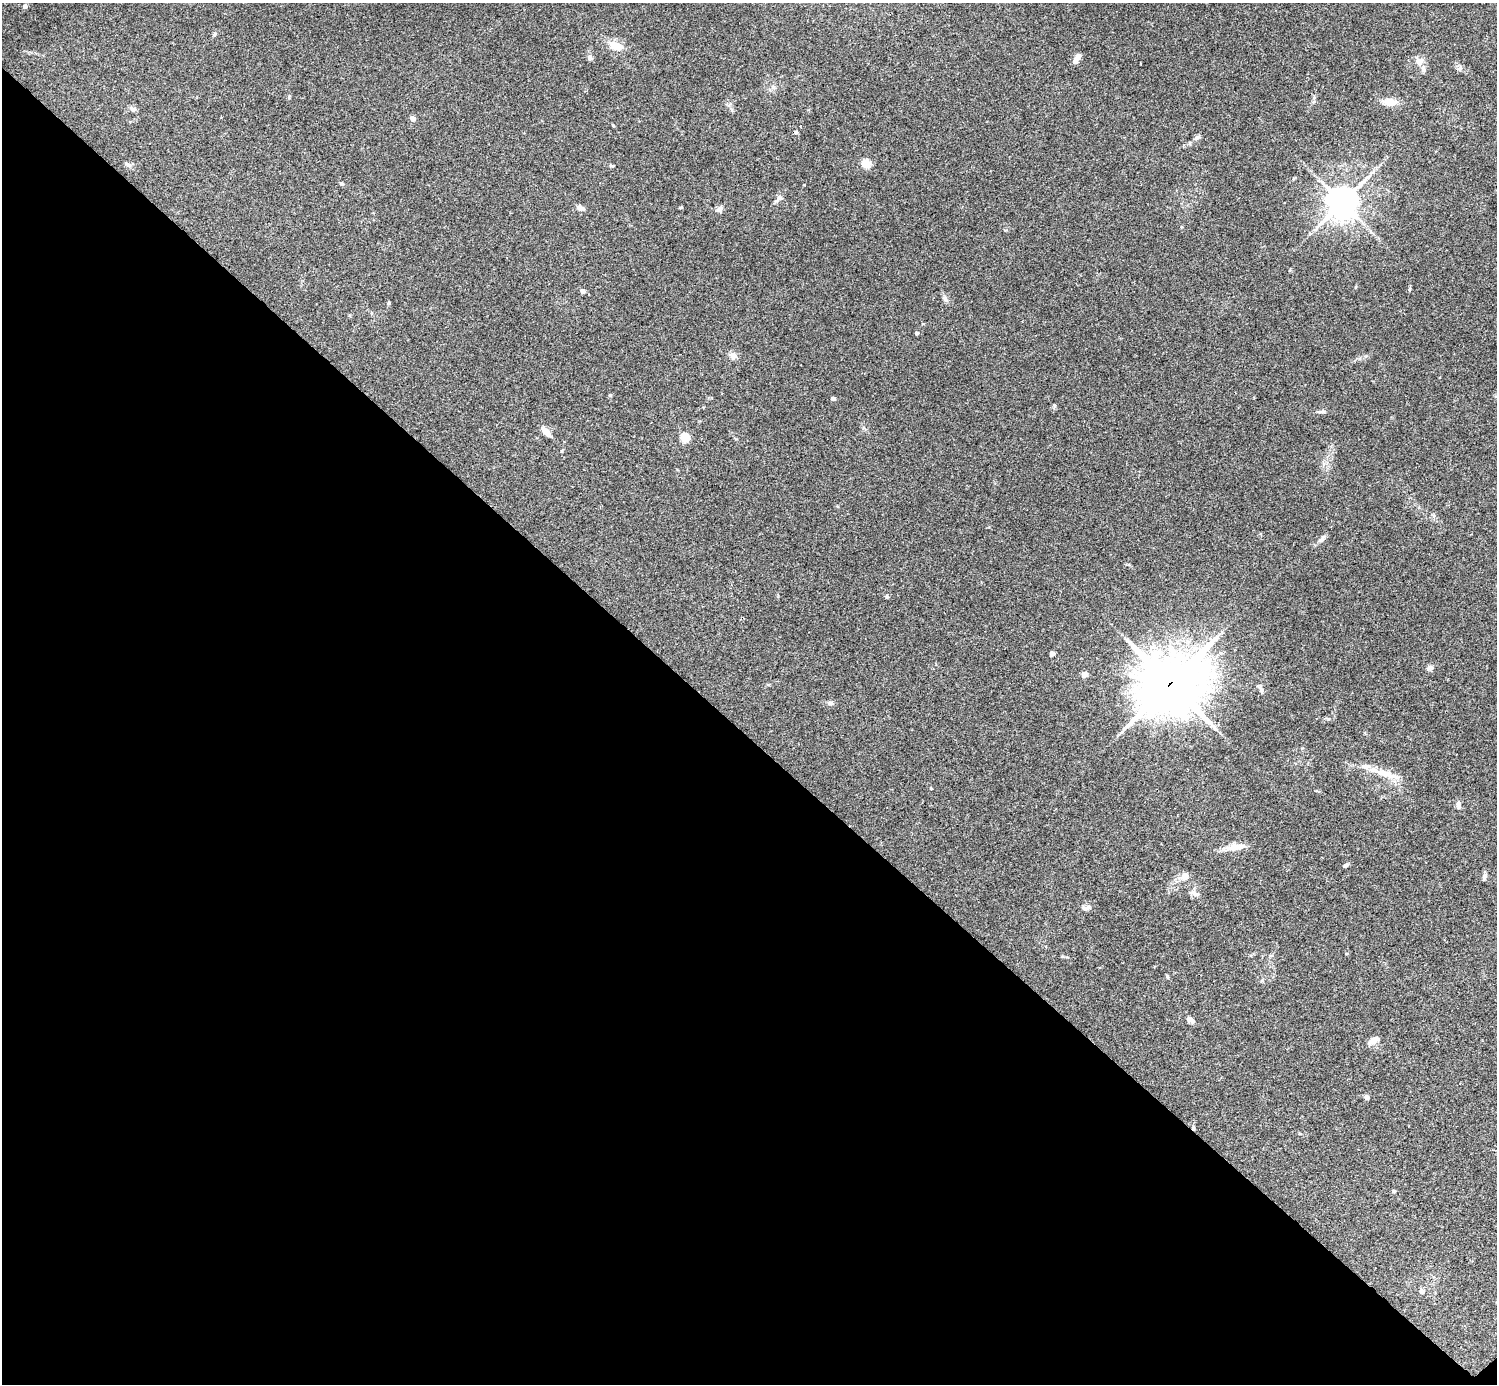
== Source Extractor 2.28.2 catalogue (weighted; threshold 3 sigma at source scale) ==
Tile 14 of 4 x 4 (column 2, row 4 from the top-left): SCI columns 1501-2995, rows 301-1682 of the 5988 x 5988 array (HDU 1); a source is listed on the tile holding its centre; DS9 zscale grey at full resolution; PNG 1499 x 1386 px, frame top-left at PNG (2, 3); no overlay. Shown black and unused: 47% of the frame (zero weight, under 3 of 4 exposures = <1% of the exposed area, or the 3 px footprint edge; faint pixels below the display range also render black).
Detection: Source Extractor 2.28.2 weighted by HDU 2 'WHT'; one run over the whole footprint, this tile lists its part. Background 0.118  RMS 0.0062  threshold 0.0281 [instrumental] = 3 sigma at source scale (4.5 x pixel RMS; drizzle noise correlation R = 1.50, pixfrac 1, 0.05/0.05 arcsec/px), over >= 5 px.
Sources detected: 59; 1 cosmic-ray / hot-pixel residue — not listed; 5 inside a brighter listed object's ellipse — not listed separately; the other 53 listed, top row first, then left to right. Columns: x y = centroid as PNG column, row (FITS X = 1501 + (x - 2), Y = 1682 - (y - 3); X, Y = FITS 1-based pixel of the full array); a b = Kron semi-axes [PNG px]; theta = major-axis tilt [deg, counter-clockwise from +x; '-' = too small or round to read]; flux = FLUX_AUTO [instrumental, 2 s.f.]
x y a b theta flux
25 7 4 4 - 1.7
215 34 6 4 89 0.79
616 45 16 9 -19 8.4
590 57 8 6 -44 1.7
1077 58 12 5 60 3.7
1419 61 10 9 - 3.7
1460 68 6 6 - 1.4
1390 102 13 8 -5 6.5
132 109 7 6 - 2.1
413 119 4 4 - 5.4
796 132 4 4 - 1.2
1197 137 8 5 26 1.4
127 164 7 4 -19 1.2
866 164 5 4 - 25
611 166 8 2 -20 0.7
342 184 6 4 -30 0.83
780 198 8 7 - 1.8
1342 202 10 10 - 800
681 207 5 3 - 0.55
580 208 9 6 -6 2.7
719 209 8 6 54 2.1
583 291 6 5 - 1.5
945 299 9 6 -61 1.8
389 303 6 4 90 0.66
917 333 3 3 - 1.5
733 356 8 8 - 3.2
610 395 4 4 - 0.63
833 398 4 3 - 1.9
1054 405 5 4 - 0.73
1322 412 8 4 8 1.2
546 431 12 5 -47 5.7
685 438 5 5 - 30
1322 538 11 6 51 1.9
887 596 6 3 -70 0.74
1052 654 4 4 - 4.6
1430 668 8 6 4 1.6
1084 675 4 4 - 7.5
1171 683 24 21 30 2500
1261 690 7 5 -46 1.5
1387 774 33 9 -16 10
931 789 4 2 - 0.48
1458 805 12 5 -83 1.8
1235 847 25 9 8 6.3
1346 865 6 4 31 1.4
1185 876 9 8 - 4.4
1484 877 8 5 80 1.5
1194 893 15 6 -27 2.5
1086 908 12 6 19 2
1189 1019 8 7 - 1.9
1374 1040 14 6 34 3.9
1367 1097 5 4 - 2.3
1394 1191 6 3 -34 0.62
1422 1291 7 6 - 1.2
Overlapping masked pixels (flux is a lower limit): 1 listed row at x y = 1171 683
Unlisted compact peaks at least as high as the median listed source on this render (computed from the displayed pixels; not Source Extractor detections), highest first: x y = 830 703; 1328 719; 804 185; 1410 289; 1167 976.